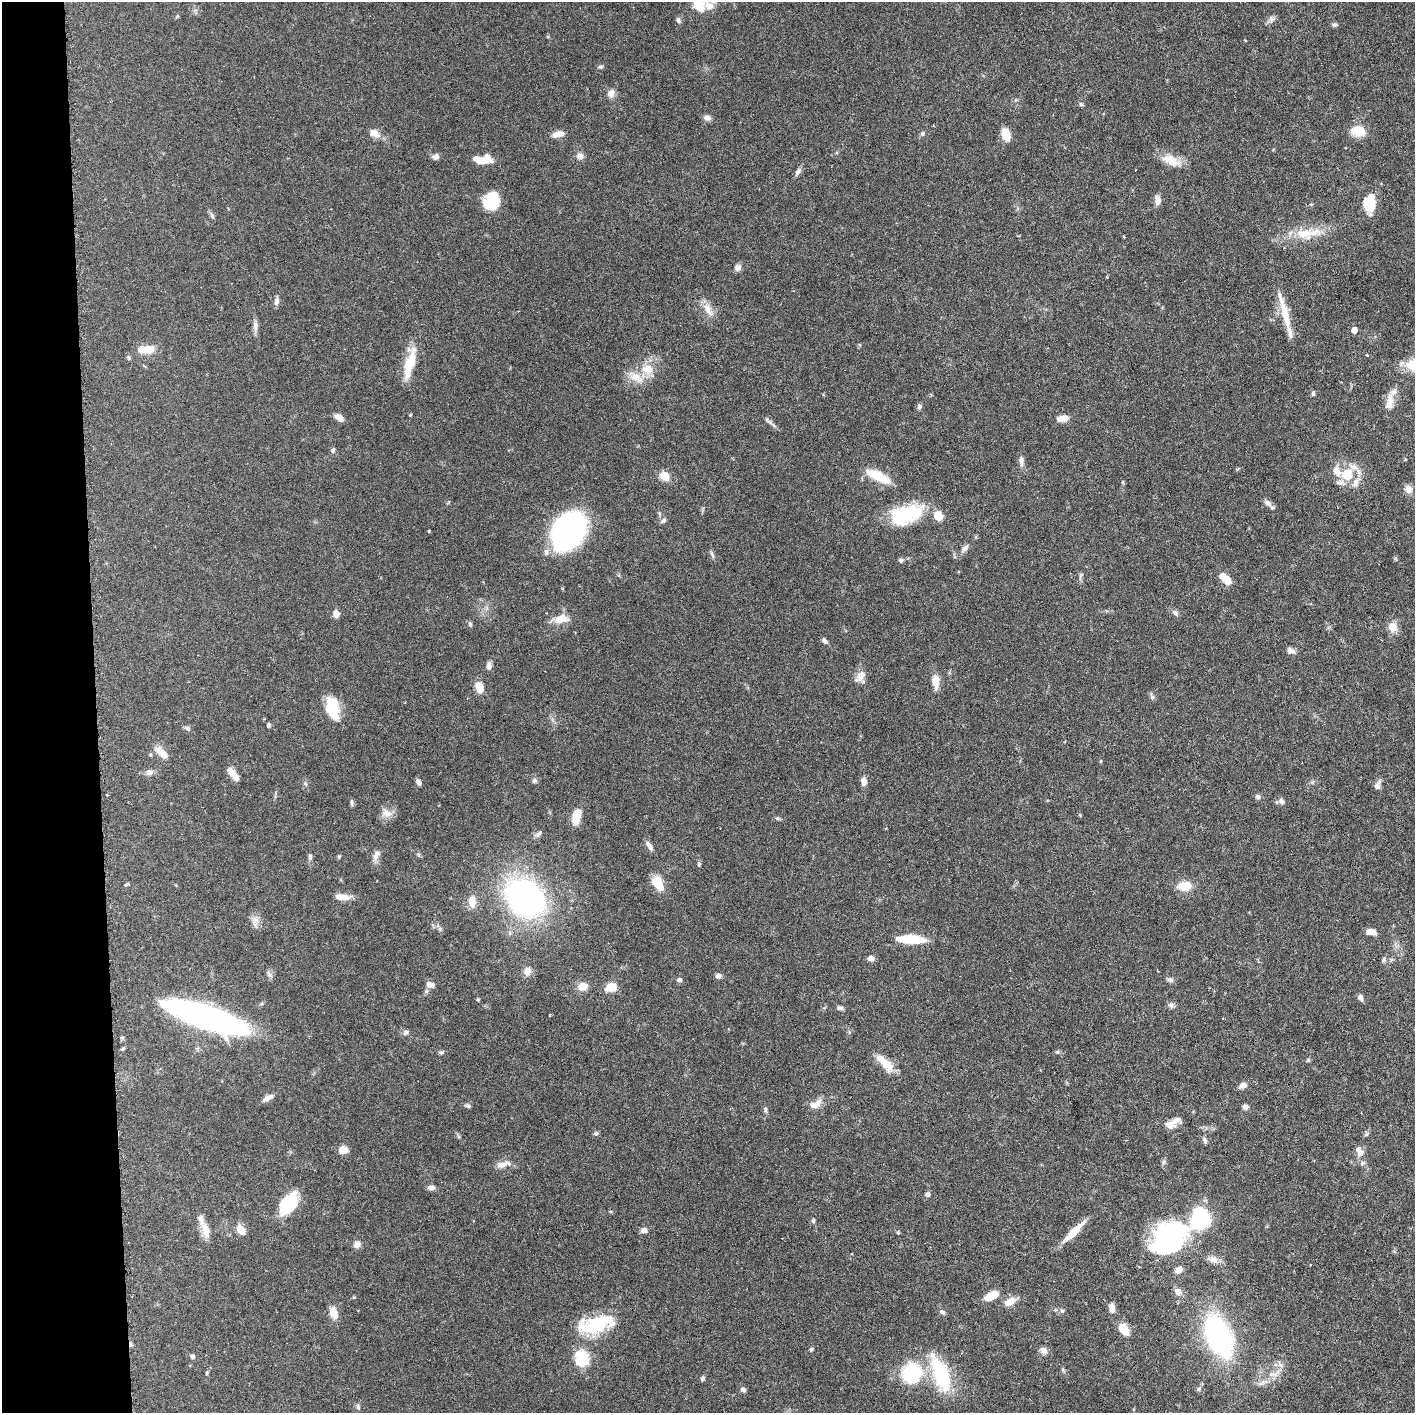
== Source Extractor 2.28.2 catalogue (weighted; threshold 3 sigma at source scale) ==
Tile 4 of 3 x 3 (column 1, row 2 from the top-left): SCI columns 19-1431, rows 1415-2825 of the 4276 x 4236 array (HDU 1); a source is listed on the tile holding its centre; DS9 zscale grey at full resolution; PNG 1417 x 1415 px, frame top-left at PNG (2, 2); no overlay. Shown black and unused: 7% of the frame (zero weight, under 3 of 6 exposures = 1% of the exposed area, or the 3 px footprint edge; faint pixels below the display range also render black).
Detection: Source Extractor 2.28.2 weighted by HDU 2 'WHT'; one run over the whole footprint, this tile lists its part. Background 0.0621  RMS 0.0029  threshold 0.012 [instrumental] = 3 sigma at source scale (4.09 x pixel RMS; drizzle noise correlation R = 1.36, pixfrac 0.8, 0.05/0.05 arcsec/px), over >= 5 px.
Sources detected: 200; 6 inside a brighter object's white glare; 1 cosmic-ray / hot-pixel residue — not listed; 13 inside a brighter listed object's ellipse — not listed separately; the other 180 listed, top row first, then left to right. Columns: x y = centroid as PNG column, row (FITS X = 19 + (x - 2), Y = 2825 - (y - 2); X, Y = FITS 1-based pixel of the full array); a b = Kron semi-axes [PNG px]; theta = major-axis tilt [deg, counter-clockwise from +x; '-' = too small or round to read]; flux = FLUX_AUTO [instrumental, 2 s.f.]
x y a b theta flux
709 6 31 12 -20 3.6
177 16 6 4 56 0.31
1271 19 9 7 67 0.98
678 20 8 6 -58 0.67
1334 25 8 5 -4 0.55
600 67 7 4 3 0.51
611 93 11 9 64 1.6
1081 104 6 5 - 0.44
707 118 10 7 -8 1.1
1358 131 15 11 -7 5.5
374 133 15 9 -29 2.2
922 133 7 5 89 0.53
558 134 14 7 13 2.2
1006 134 16 9 -73 3.2
436 156 8 7 - 1.1
580 156 10 8 -23 1.2
479 160 14 7 -19 3.6
1171 161 31 12 -25 4.3
798 172 12 6 58 0.96
1157 200 11 7 -84 1.7
491 202 19 16 11 7.8
1370 203 18 12 85 7.2
212 216 9 5 -64 0.6
1304 234 29 15 -1 7.3
738 267 8 7 - 1.3
276 301 11 6 81 1.1
708 309 23 9 -60 2.9
1284 311 53 8 -75 6.8
255 326 15 7 87 1.3
1354 330 5 5 - 2.2
148 349 13 10 11 3.7
1367 355 3 3 - 0.41
129 357 6 5 - 0.44
410 363 38 11 76 8.3
647 369 17 14 2 4.7
1313 394 6 5 - 0.47
1390 399 16 10 74 2.5
919 406 6 5 - 0.76
339 417 9 6 -39 1.9
1063 418 12 6 9 2.9
768 421 13 5 -39 0.82
333 450 6 5 - 0.64
1021 461 14 7 -89 1.3
1337 471 14 9 -67 2.6
1347 474 11 9 -84 6.2
664 476 12 9 -47 2.8
878 476 27 10 -27 7.7
1356 482 18 7 53 2.1
1408 489 10 10 - 1.7
1268 503 10 7 -45 1.3
902 515 34 24 -5 14
938 516 8 6 -64 5.3
663 520 8 5 49 0.64
429 531 5 3 - 0.21
567 532 35 26 55 62
965 548 14 6 49 1.3
712 554 12 3 -66 0.6
901 560 6 6 - 0.51
1081 575 6 4 33 0.44
1224 578 15 7 -41 4.3
1175 613 9 7 -41 0.9
336 614 8 7 - 1.6
560 619 17 10 11 3.7
470 624 6 5 - 0.44
1393 627 13 12 - 2.5
824 641 9 6 -54 0.72
1291 651 10 7 -32 1.3
489 666 9 6 -87 1.3
860 677 17 13 70 2.4
936 681 12 7 -85 4.1
479 687 13 9 -74 3.1
1152 697 6 6 - 0.6
333 708 23 12 -77 9.5
264 719 3 3 - 0.2
268 725 5 4 - 0.56
187 728 9 6 -32 0.74
1065 741 3 3 - 0.2
162 753 17 8 -41 3.4
149 772 10 8 41 1.1
233 773 15 7 -43 2.6
534 781 7 6 - 0.83
864 781 9 7 -83 1.5
418 782 7 5 -65 0.95
1378 785 12 6 68 1.3
107 795 3 2 - 0.2
1257 797 7 6 - 0.67
1281 801 10 6 -42 0.9
352 802 9 4 -85 0.53
387 813 16 10 -16 2.2
576 818 16 11 89 3
777 818 6 4 -18 0.41
538 834 11 6 40 0.86
649 846 12 6 -58 1.4
418 854 6 4 -71 0.4
376 855 15 7 61 1.5
339 856 6 4 19 0.31
310 857 8 5 89 0.71
699 864 6 5 - 0.44
658 883 15 9 -57 6.2
126 884 6 3 20 0.34
1185 886 17 11 2 4.4
342 897 19 7 -5 2.6
525 898 28 21 -49 93
472 901 16 9 89 3
255 920 13 10 -71 1.9
440 929 6 5 - 0.52
1371 932 11 6 -13 2.3
911 939 31 9 -2 9.1
871 959 7 5 -16 1.6
1384 960 7 6 - 0.6
527 971 11 9 73 2
269 974 12 6 -54 0.92
718 976 7 6 - 0.96
1170 979 10 6 -18 0.82
679 980 6 5 - 0.79
430 985 10 8 -12 1.6
582 986 12 10 9 2.6
612 988 10 7 6 5.3
1360 998 7 5 -64 1.1
478 999 4 3 - 0.34
1171 1005 9 7 -26 0.84
840 1008 8 5 -12 0.72
206 1017 72 17 -19 100
406 1032 8 6 46 0.66
123 1049 7 5 52 0.38
441 1052 8 4 0 0.45
1057 1052 6 5 - 0.42
1308 1060 5 5 - 0.38
885 1063 26 10 -46 5
1243 1085 9 6 17 1.4
268 1098 14 6 30 1.5
818 1103 14 8 56 1.9
468 1105 8 5 -16 0.63
1245 1107 6 6 - 1.1
765 1110 8 4 79 0.53
1169 1125 14 9 -16 2
596 1133 6 5 - 0.55
1205 1140 9 5 -65 0.64
343 1150 10 8 11 2.3
1360 1153 12 7 46 1.4
1164 1162 7 4 88 0.57
1363 1163 7 5 45 0.59
503 1164 20 8 17 2.2
431 1188 8 6 -2 1.1
928 1194 6 6 - 0.87
288 1204 27 15 56 12
1200 1218 21 10 30 64
813 1221 6 5 - 0.51
205 1229 23 9 -68 3.6
241 1230 13 8 -56 2.6
644 1230 8 6 11 1.3
1074 1231 32 7 45 5.3
898 1232 5 4 - 0.38
1171 1238 31 23 -60 33
357 1245 10 8 38 1.3
1213 1259 13 9 -33 2
1178 1270 9 7 38 1.7
1178 1292 11 8 -45 1.6
991 1296 14 7 26 4.8
1010 1302 15 9 30 2.7
1112 1308 11 7 -82 1.7
1062 1311 6 5 - 0.5
942 1312 9 5 -25 0.61
333 1313 13 7 -72 3.7
595 1325 39 19 1 14
1124 1329 12 8 -57 4.7
1218 1337 41 22 -65 54
811 1349 6 4 45 0.45
1043 1350 9 8 - 1.3
192 1356 6 6 - 0.61
582 1358 13 11 -77 12
1280 1365 8 6 -43 1
207 1373 5 4 - 0.35
911 1373 24 22 52 18
941 1374 42 16 -69 20
1271 1374 8 6 37 1.2
702 1378 6 5 - 0.59
743 1389 7 5 -48 0.86
1199 1389 7 5 45 0.52
358 1407 8 5 -74 0.58
Isophote crosses this tile's border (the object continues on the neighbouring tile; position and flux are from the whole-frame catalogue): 1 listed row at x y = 709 6